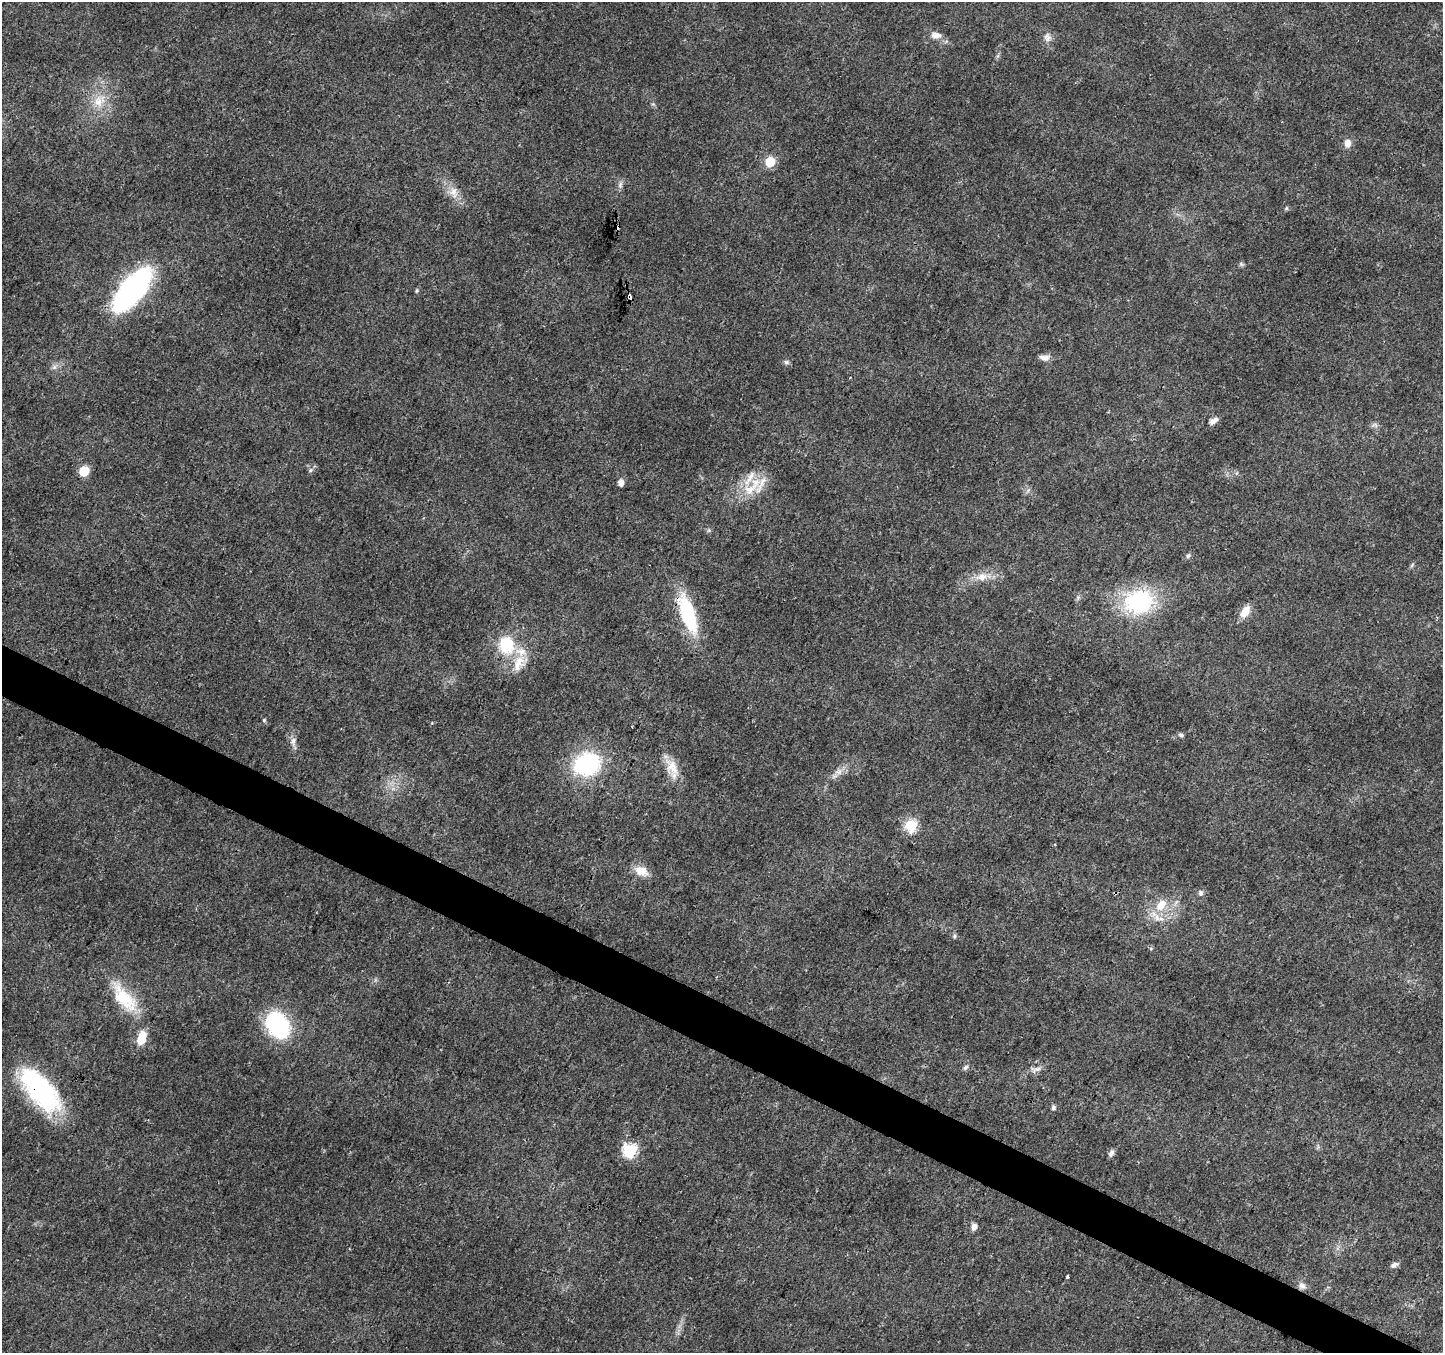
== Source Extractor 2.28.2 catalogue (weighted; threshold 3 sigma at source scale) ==
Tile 6 of 4 x 4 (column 2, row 2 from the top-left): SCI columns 1452-2892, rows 2970-4320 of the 5777 x 5873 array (HDU 1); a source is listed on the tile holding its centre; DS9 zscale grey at full resolution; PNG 1445 x 1355 px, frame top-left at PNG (2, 2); no overlay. Shown black and unused: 4% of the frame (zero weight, under 3 of 4 exposures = <1% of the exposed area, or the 3 px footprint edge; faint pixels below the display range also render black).
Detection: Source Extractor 2.28.2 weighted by HDU 2 'WHT'; one run over the whole footprint, this tile lists its part. Background 0.0298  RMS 0.0024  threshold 0.0108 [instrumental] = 3 sigma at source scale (4.5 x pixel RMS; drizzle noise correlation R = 1.50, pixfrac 1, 0.0396/0.0396 arcsec/px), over >= 5 px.
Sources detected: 57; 3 inside a brighter listed object's ellipse — not listed separately; the other 54 listed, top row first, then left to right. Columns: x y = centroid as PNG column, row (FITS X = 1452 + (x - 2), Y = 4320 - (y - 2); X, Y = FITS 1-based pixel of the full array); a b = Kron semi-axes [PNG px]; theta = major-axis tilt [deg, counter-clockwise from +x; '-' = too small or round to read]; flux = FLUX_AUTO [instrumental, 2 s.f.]
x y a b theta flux
936 35 14 9 -15 1.9
1047 38 12 10 -64 1.4
99 101 20 16 48 5.2
1347 143 10 8 80 1.8
770 162 6 6 - 12
620 185 10 5 65 0.76
453 192 17 10 -77 2.7
1286 208 6 5 - 0.34
617 227 4 3 - 8.9
1241 264 7 5 -46 0.43
132 290 33 14 50 87
417 291 5 5 - 0.35
629 296 4 3 - 21
1045 358 12 7 -6 1.5
786 362 8 6 -15 0.58
54 367 7 6 - 0.74
1213 421 12 6 31 1.2
311 470 6 5 - 0.48
84 471 6 6 - 12
621 483 5 5 - 1.8
750 489 27 14 33 6.7
1188 555 7 5 49 0.52
1412 565 7 4 47 0.38
982 577 17 10 11 3
1139 602 33 27 10 24
1245 612 16 9 57 2.9
688 614 34 12 -71 22
507 645 17 14 -79 11
519 663 29 15 54 5.3
264 720 5 5 - 0.29
1181 735 8 5 -11 0.49
293 741 11 7 80 1.2
587 764 20 16 19 34
672 767 25 16 -67 4.6
839 772 9 6 20 1.2
911 825 6 6 - 28
641 871 19 12 -23 3.1
1115 893 3 3 - 0.65
1200 893 8 7 - 0.7
1161 905 17 11 49 4.3
954 936 6 4 89 0.41
124 998 48 19 -52 11
277 1025 29 21 -55 24
142 1038 15 9 73 4.3
965 1067 8 6 44 0.61
1035 1069 17 7 11 1.4
39 1090 49 23 -49 36
1053 1107 6 6 - 0.53
630 1151 6 6 - 36
1111 1153 8 6 62 0.91
974 1227 9 6 78 1.1
1394 1265 10 6 26 0.85
1067 1277 4 3 - 0.41
1302 1286 11 8 -48 1.2
Overlapping masked pixels (flux is a lower limit): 5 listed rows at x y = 617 227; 629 296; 688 614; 1115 893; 39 1090